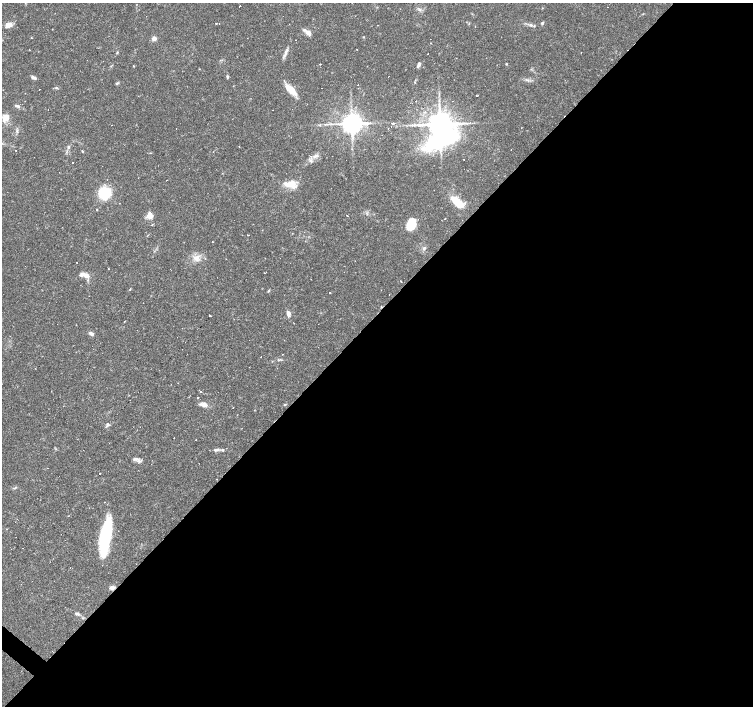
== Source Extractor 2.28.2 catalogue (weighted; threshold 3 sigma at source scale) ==
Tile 12 of 4 x 4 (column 4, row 3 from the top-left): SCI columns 4507-6008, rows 1637-3043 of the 6008 x 6021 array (HDU 1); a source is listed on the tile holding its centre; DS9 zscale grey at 2 x 2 block average (1 PNG px = mean of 2 x 2 image px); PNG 755 x 708 px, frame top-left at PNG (2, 3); no overlay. Shown black and unused: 55% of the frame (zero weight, under 2 of 3 exposures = <1% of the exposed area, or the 3 px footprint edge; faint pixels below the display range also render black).
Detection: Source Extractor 2.28.2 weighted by HDU 2 'WHT'; one run over the whole footprint, this tile lists its part. Background 0.0366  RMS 0.0033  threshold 0.0148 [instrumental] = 3 sigma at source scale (4.5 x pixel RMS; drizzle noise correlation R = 1.50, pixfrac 1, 0.0396/0.0396 arcsec/px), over >= 5 px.
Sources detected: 122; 2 inside a brighter object's white glare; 33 cosmic-ray / hot-pixel residue — not listed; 5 inside a brighter listed object's ellipse — not listed separately; the other 82 listed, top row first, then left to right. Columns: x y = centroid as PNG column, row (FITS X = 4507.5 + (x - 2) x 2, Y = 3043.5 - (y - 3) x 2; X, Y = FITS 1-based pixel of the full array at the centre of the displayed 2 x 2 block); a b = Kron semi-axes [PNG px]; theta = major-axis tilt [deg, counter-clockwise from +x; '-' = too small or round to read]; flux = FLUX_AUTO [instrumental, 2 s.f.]
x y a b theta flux
239 6 2 2 - 1.5
419 9 4 3 - 1.1
216 23 2 2 - 0.44
542 23 4 3 - 1.1
8 25 7 5 23 5.6
531 25 5 4 - 1.5
308 33 7 5 -26 3.9
363 37 3 2 - 0.49
31 38 2 2 - 1
154 38 4 3 - 4.9
296 40 2 2 - 0.23
117 52 4 2 - 0.7
286 52 14 3 65 3.2
581 53 2 2 - 0.32
320 64 2 2 - 0.43
419 64 6 3 63 2.6
506 64 3 2 - 0.56
133 66 3 2 - 0.51
33 77 7 4 -25 1.8
227 77 5 3 - 1
117 84 5 3 - 0.88
39 89 2 2 - 0.77
291 90 17 7 -46 9.6
477 96 2 2 - 0.66
453 101 2 2 - 0.36
18 106 7 4 -18 2
6 118 8 7 - 7.1
351 123 5 5 - 780
392 124 2 2 - 2.2
440 124 6 5 - 1400
112 125 2 2 - 0.72
415 125 6 3 0 1.9
239 146 2 2 - 0.42
68 147 5 3 - 1.3
16 150 2 2 - 0.37
82 151 3 2 - 0.48
316 156 9 4 21 3
72 163 2 2 - 0.6
166 180 2 2 - 0.8
292 184 14 9 -55 8.1
104 193 8 8 - 49
457 202 12 5 -44 23
96 210 3 2 - 0.47
150 215 7 7 - 6.4
347 215 2 2 - 3
445 219 2 2 - 0.44
411 224 11 8 66 21
248 235 2 2 - 0.6
424 248 6 4 75 1.7
197 258 11 7 49 5.5
264 273 2 2 - 0.56
86 275 6 5 - 4.7
401 281 2 2 - 0.37
130 289 4 2 - 0.55
269 290 4 3 - 0.71
381 290 2 2 - 0.7
329 293 2 2 - 0.42
143 303 2 2 - 0.27
288 313 6 4 -81 3.5
210 315 2 2 - 1.9
124 321 2 2 - 0.35
91 333 5 3 - 2.7
283 354 2 2 - 1.1
261 357 2 2 - 5.1
200 391 2 2 - 0.66
198 397 2 2 - 1.5
204 405 8 6 7 3.8
285 405 4 2 - 0.64
233 408 2 2 - 0.81
108 424 4 3 - 2
174 438 2 2 - 1
216 450 7 4 10 2.1
139 460 8 4 -25 2.3
47 468 2 2 - 0.68
100 474 2 2 - 8.2
15 488 5 3 - 0.94
68 516 2 2 - 0.74
118 531 2 2 - 0.4
106 535 33 8 79 77
112 588 6 4 9 3.3
77 613 7 4 -13 1.6
83 618 3 2 - 0.62
Overlapping masked pixels (flux is a lower limit): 1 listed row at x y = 112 588
Diffuse or blended objects may show on this block-average render without a row.